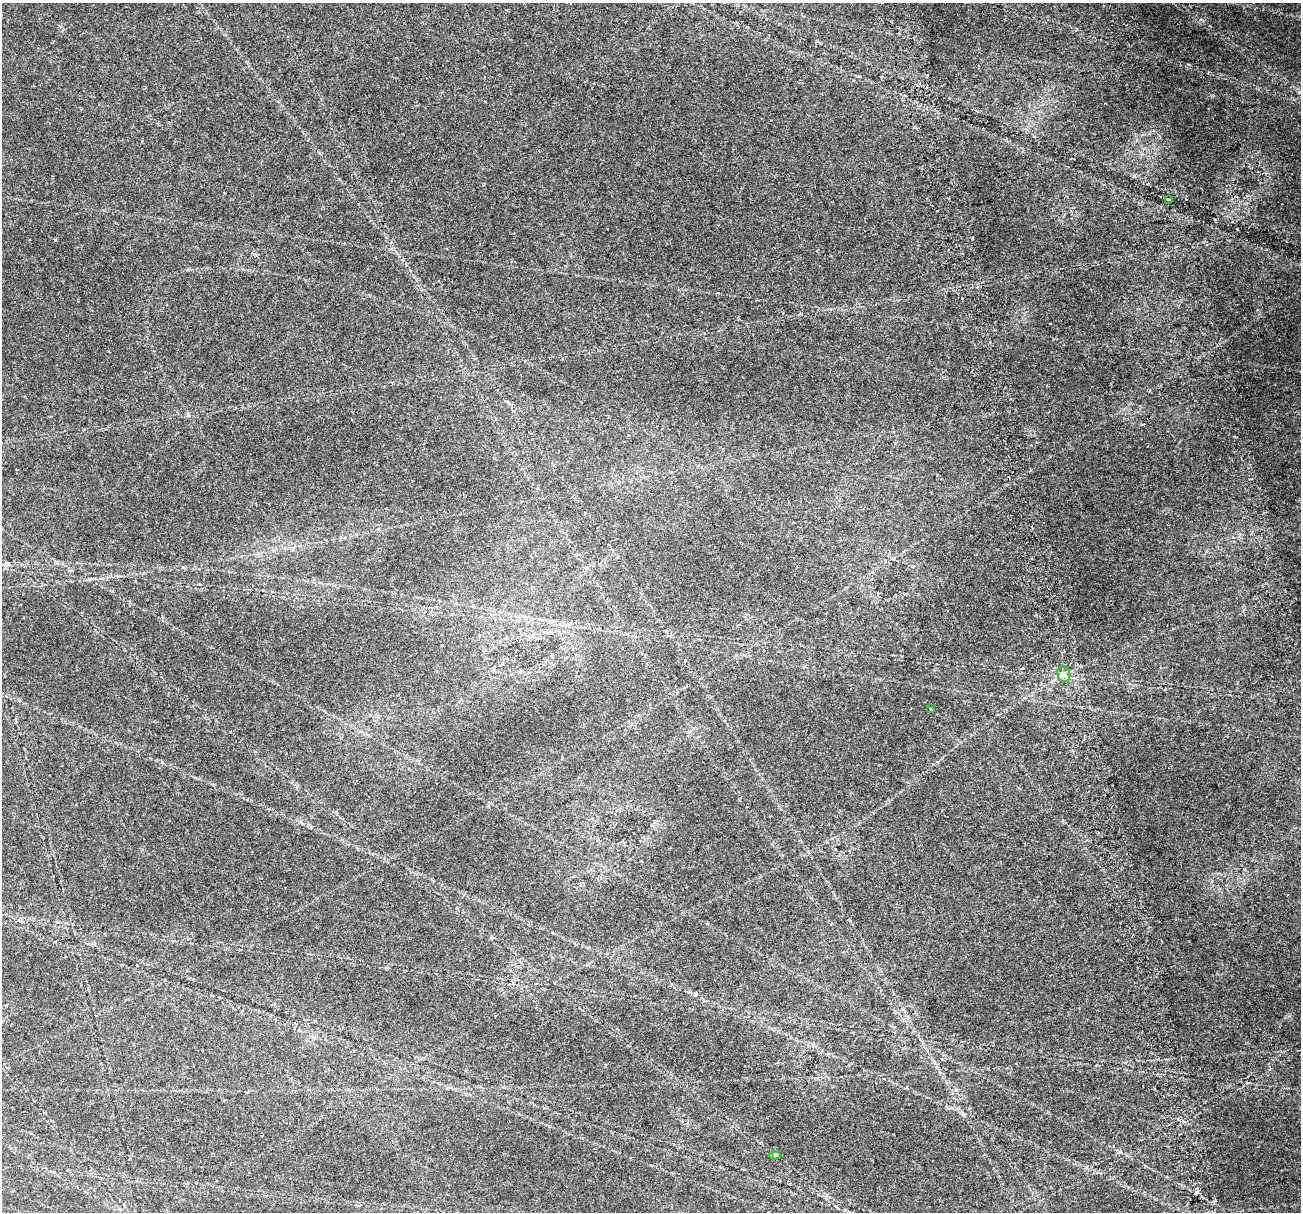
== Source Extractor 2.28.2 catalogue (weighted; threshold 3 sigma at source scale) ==
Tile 10 of 4 x 4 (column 2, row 3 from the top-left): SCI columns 1716-3014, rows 1772-2981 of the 6025 x 5914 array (HDU 1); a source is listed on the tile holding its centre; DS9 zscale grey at full resolution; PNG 1303 x 1214 px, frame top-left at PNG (2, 3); each listed source drawn as its Kron ellipse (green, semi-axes under 4 px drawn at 4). Shown black and unused: <1% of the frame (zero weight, under 2 of 4 exposures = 22% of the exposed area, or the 3 px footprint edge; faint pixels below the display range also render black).
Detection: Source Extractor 2.28.2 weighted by HDU 2 'WHT'; one run over the whole footprint, this tile lists its part. Background 0.061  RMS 0.0038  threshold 0.0171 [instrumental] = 3 sigma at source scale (4.5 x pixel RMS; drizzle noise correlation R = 1.50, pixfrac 1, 0.0396/0.0396 arcsec/px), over >= 5 px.
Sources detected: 4; all 4 listed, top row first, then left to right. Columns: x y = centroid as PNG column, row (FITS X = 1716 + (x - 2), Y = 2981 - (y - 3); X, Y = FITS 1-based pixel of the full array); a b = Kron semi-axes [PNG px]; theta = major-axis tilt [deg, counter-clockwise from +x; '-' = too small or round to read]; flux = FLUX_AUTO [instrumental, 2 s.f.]
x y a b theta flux
1168 199 3 2 - 0.29
1064 674 8 6 -71 1.5
931 709 3 3 - 0.3
775 1155 5 4 - 0.49